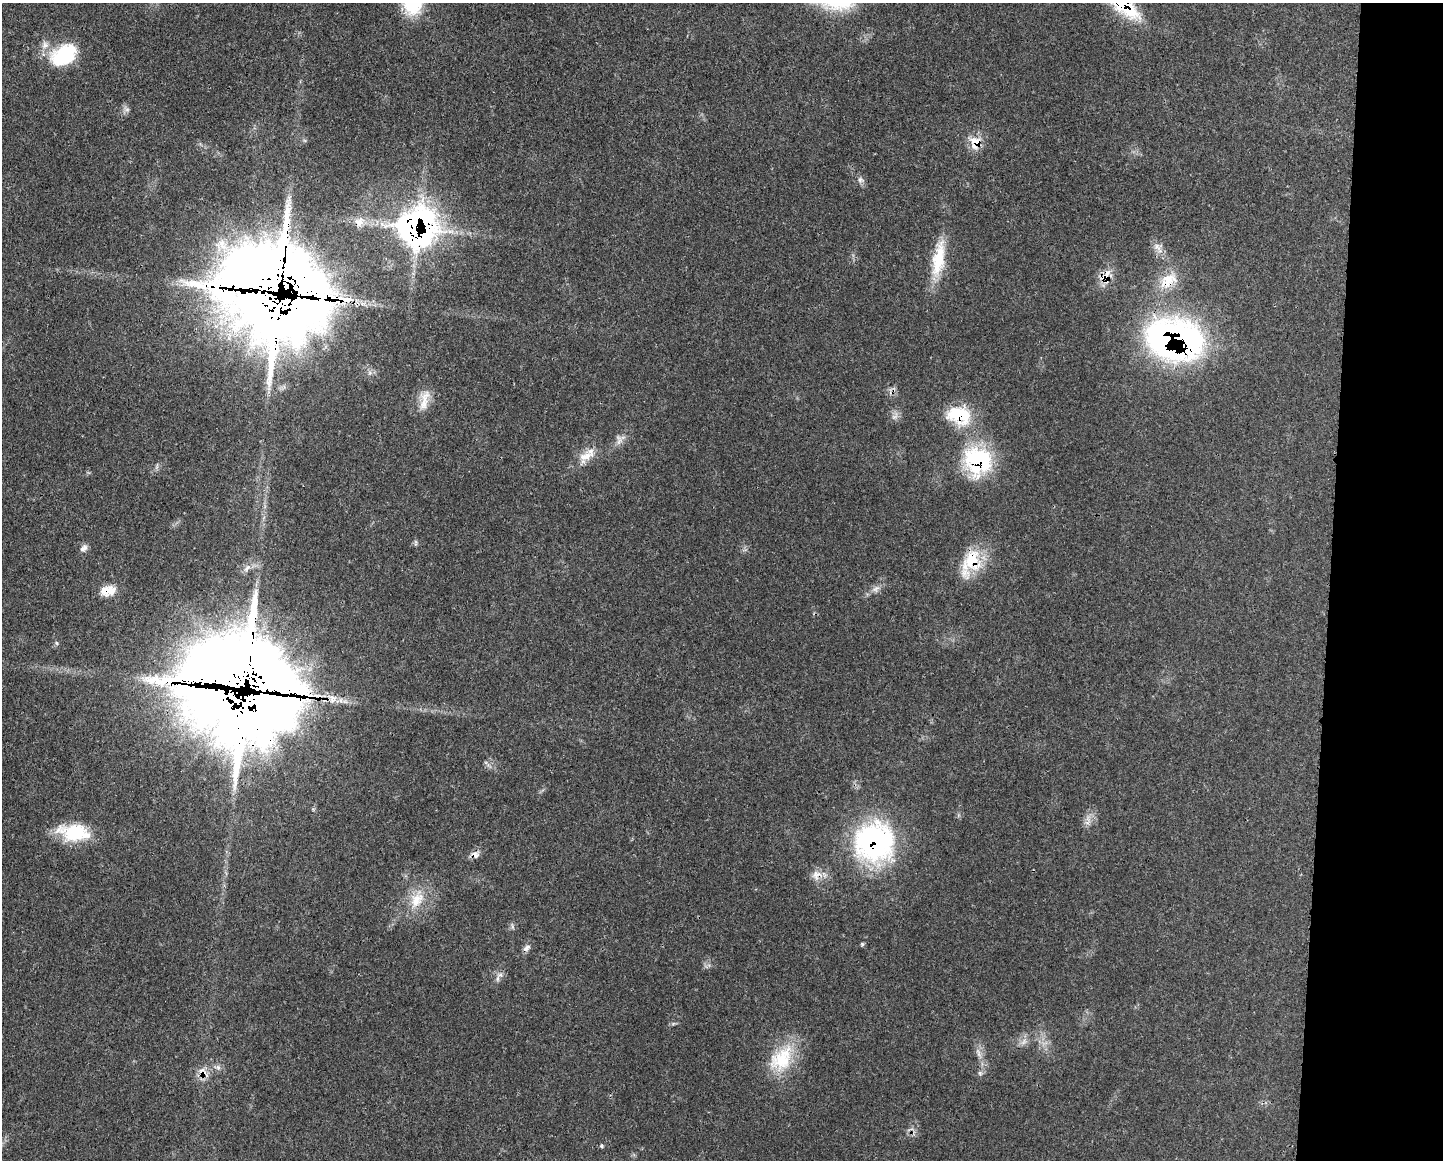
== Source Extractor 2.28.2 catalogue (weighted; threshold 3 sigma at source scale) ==
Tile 9 of 3 x 4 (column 3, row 3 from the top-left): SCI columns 3004-4444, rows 1160-2317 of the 4687 x 4654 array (HDU 1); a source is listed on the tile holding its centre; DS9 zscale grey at full resolution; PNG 1445 x 1162 px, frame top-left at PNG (2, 3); no overlay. Shown black and unused: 8% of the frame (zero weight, under 3 of 4 exposures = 2% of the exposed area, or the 3 px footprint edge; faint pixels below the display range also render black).
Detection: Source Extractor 2.28.2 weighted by HDU 2 'WHT'; one run over the whole footprint, this tile lists its part. Background 0.0414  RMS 0.0027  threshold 0.0121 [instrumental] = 3 sigma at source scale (4.5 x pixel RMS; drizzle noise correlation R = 1.50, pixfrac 1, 0.05/0.05 arcsec/px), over >= 5 px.
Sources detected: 48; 1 cosmic-ray / hot-pixel residue — not listed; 7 inside a brighter listed object's ellipse — not listed separately; the other 40 listed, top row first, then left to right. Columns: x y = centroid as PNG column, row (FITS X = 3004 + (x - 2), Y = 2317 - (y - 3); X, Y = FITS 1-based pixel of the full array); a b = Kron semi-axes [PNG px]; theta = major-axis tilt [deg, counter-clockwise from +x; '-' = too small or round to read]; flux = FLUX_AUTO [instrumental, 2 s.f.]
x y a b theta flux
64 55 34 23 30 16
127 110 9 6 -5 0.87
975 142 18 16 -61 4.4
860 180 7 7 - 0.93
359 222 14 11 68 2.6
417 227 28 27 - 120
1158 248 21 7 -50 2.2
938 259 51 15 81 11
1105 276 23 9 47 3.5
1168 279 28 14 5 6.1
273 287 83 72 -83 770
1175 339 57 39 -10 100
424 400 32 11 77 4.1
959 415 32 22 -15 13
895 416 13 7 53 1.3
619 440 14 9 -90 1.7
585 457 21 14 39 4.3
978 461 34 33 - 26
415 543 10 4 85 0.51
84 548 11 8 47 1.2
971 563 40 23 65 12
247 568 13 6 49 1.4
876 588 11 6 36 1.3
108 591 18 11 5 4.2
254 684 94 61 -31 960
1088 821 17 7 73 1.9
74 832 37 19 -5 14
874 842 47 46 - 50
475 854 12 9 1 1.5
816 875 14 12 60 2.6
417 899 30 17 63 7.6
862 944 5 4 - 0.43
526 948 11 7 42 1.1
500 975 9 5 -19 0.94
1023 1042 9 7 50 1.3
978 1053 17 5 -68 1.8
781 1059 39 26 53 14
218 1067 9 6 -63 0.86
203 1072 18 8 -46 2.5
602 1146 6 4 -50 0.41
Overlapping masked pixels (flux is a lower limit): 16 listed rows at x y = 975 142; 359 222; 417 227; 1105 276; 1168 279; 273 287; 1175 339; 959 415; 978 461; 971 563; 108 591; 254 684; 874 842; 475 854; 816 875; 203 1072
Unlisted compact peaks at least as high as the median listed source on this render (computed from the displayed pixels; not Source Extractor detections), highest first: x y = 57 643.